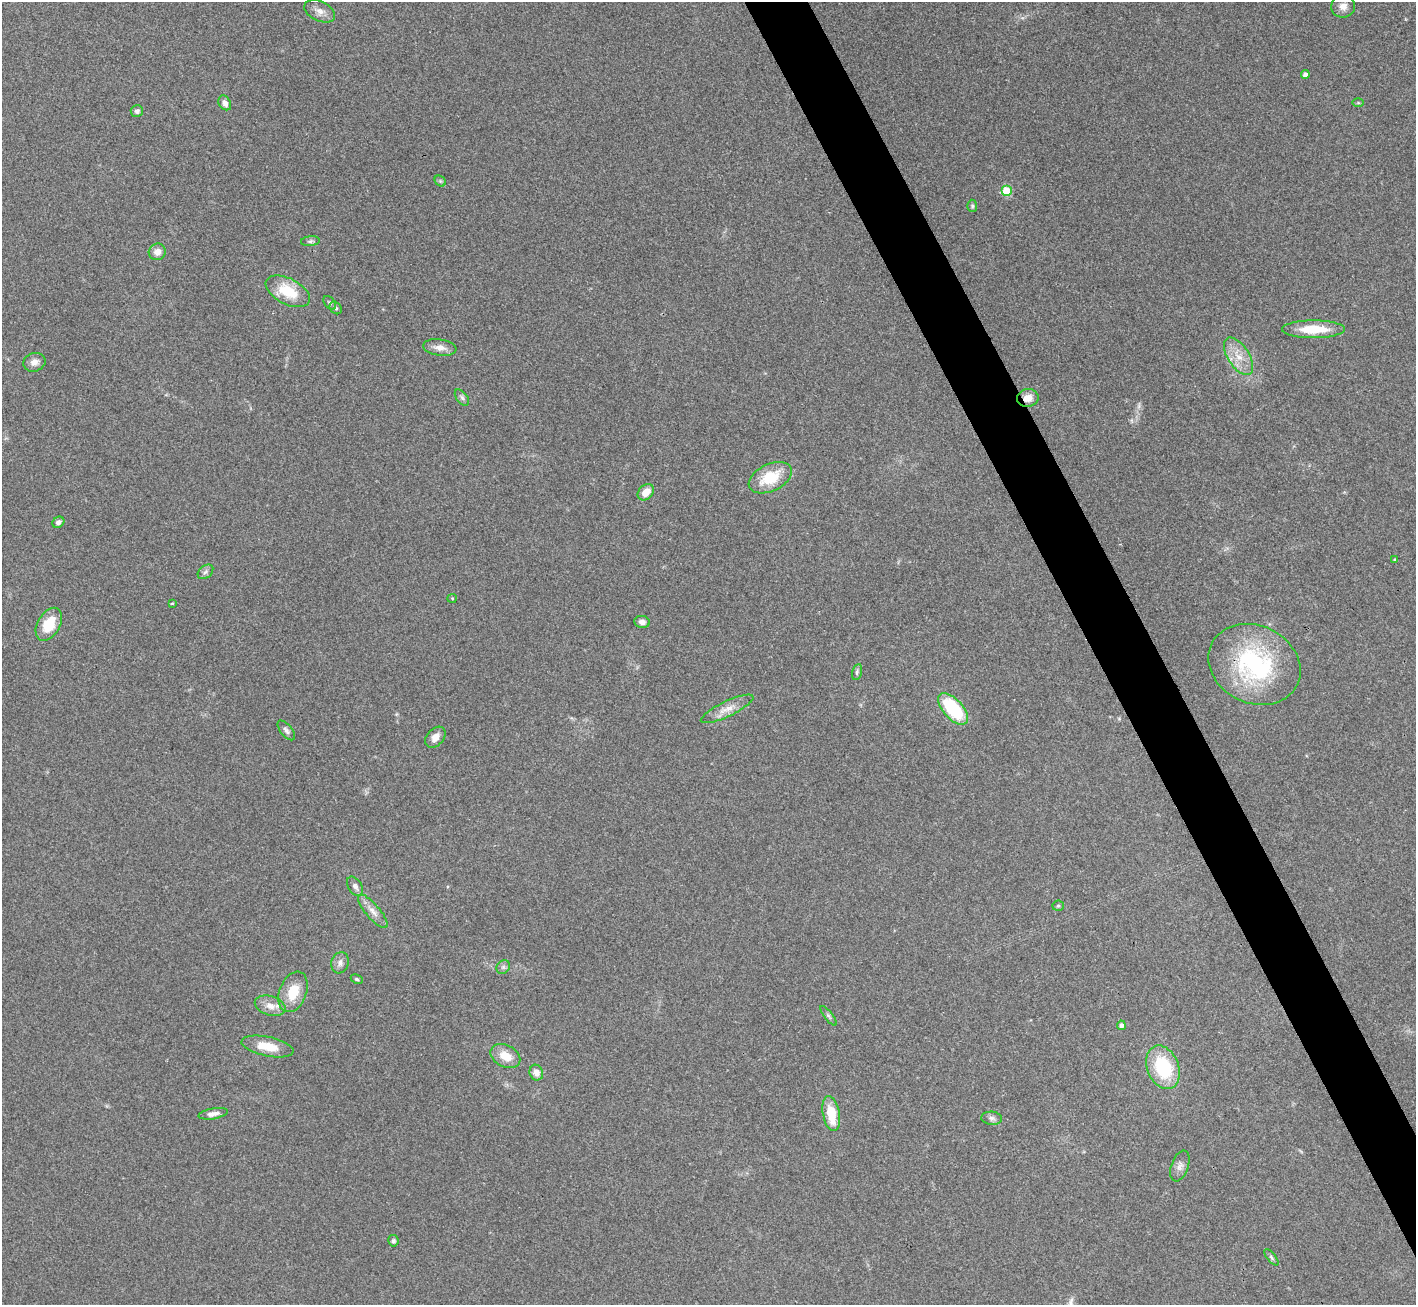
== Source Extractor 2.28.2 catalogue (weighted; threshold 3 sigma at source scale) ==
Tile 6 of 4 x 4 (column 2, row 2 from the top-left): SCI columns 1416-2829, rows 2757-4059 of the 5658 x 5648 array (HDU 1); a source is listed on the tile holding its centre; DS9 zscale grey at full resolution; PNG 1418 x 1307 px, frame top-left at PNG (2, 2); each listed source drawn as its Kron ellipse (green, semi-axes under 4 px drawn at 4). Shown black and unused: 4% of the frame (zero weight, under 3 of 4 exposures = <1% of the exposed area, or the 3 px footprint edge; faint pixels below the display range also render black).
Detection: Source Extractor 2.28.2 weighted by HDU 2 'WHT'; one run over the whole footprint, this tile lists its part. Background 0.212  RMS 0.0081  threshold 0.0363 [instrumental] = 3 sigma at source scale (4.5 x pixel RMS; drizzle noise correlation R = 1.50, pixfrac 1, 0.05/0.05 arcsec/px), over >= 5 px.
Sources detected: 56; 1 too faint to see at this stretch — neither listed nor drawn; the other 55 listed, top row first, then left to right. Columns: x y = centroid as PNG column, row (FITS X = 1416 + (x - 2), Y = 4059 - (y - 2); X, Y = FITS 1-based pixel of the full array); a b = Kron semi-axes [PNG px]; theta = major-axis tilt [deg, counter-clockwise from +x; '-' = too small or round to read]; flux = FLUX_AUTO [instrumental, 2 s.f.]
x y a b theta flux
1343 6 12 11 - 5.6
320 11 16 10 -25 6
1305 75 4 4 - 4
225 103 8 6 -60 4.4
1358 103 6 4 -1 0.9
137 111 6 6 - 2.1
440 181 6 5 - 1.4
1007 191 5 5 - 32
972 206 6 5 - 1.3
310 241 9 5 6 1.9
157 252 8 8 - 5.9
288 291 24 13 -27 26
330 303 8 5 -49 1.7
336 308 7 5 -47 1.8
1314 329 31 9 0 23
440 347 17 8 -8 6.7
1239 356 21 10 -57 14
34 362 11 9 18 5.4
462 397 9 5 -53 2.1
1028 398 11 9 11 8.4
770 478 23 13 26 28
646 492 9 7 46 9.3
58 522 6 5 - 2.9
1395 560 4 3 - 1.5
205 572 9 6 40 2.3
452 598 5 4 - 0.85
172 603 4 3 - 0.94
642 622 8 6 -10 3.9
49 624 18 11 59 22
1254 664 47 39 -25 110
857 672 8 5 76 1.7
727 709 29 7 26 9.7
953 709 19 9 -47 55
286 730 12 6 -51 2.8
435 737 12 8 48 5.9
355 886 11 6 -56 3.2
1058 906 5 5 - 1.3
373 911 21 7 -50 6.9
340 963 11 8 73 4.3
503 967 7 6 - 2.2
357 979 6 4 -27 1.3
293 992 21 13 68 20
270 1006 16 9 -17 7.9
828 1016 12 4 -52 2
1121 1025 4 4 - 2.8
267 1046 26 9 -12 17
505 1056 16 10 -26 13
1163 1067 22 15 -68 50
536 1073 8 6 -70 5.7
213 1114 15 5 10 4.4
831 1114 18 8 -79 22
992 1118 10 6 -4 2.8
1180 1166 16 8 70 4.7
393 1241 5 5 - 1.8
1271 1257 10 4 -50 1.8
Overlapping masked pixels (flux is a lower limit): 1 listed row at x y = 1028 398